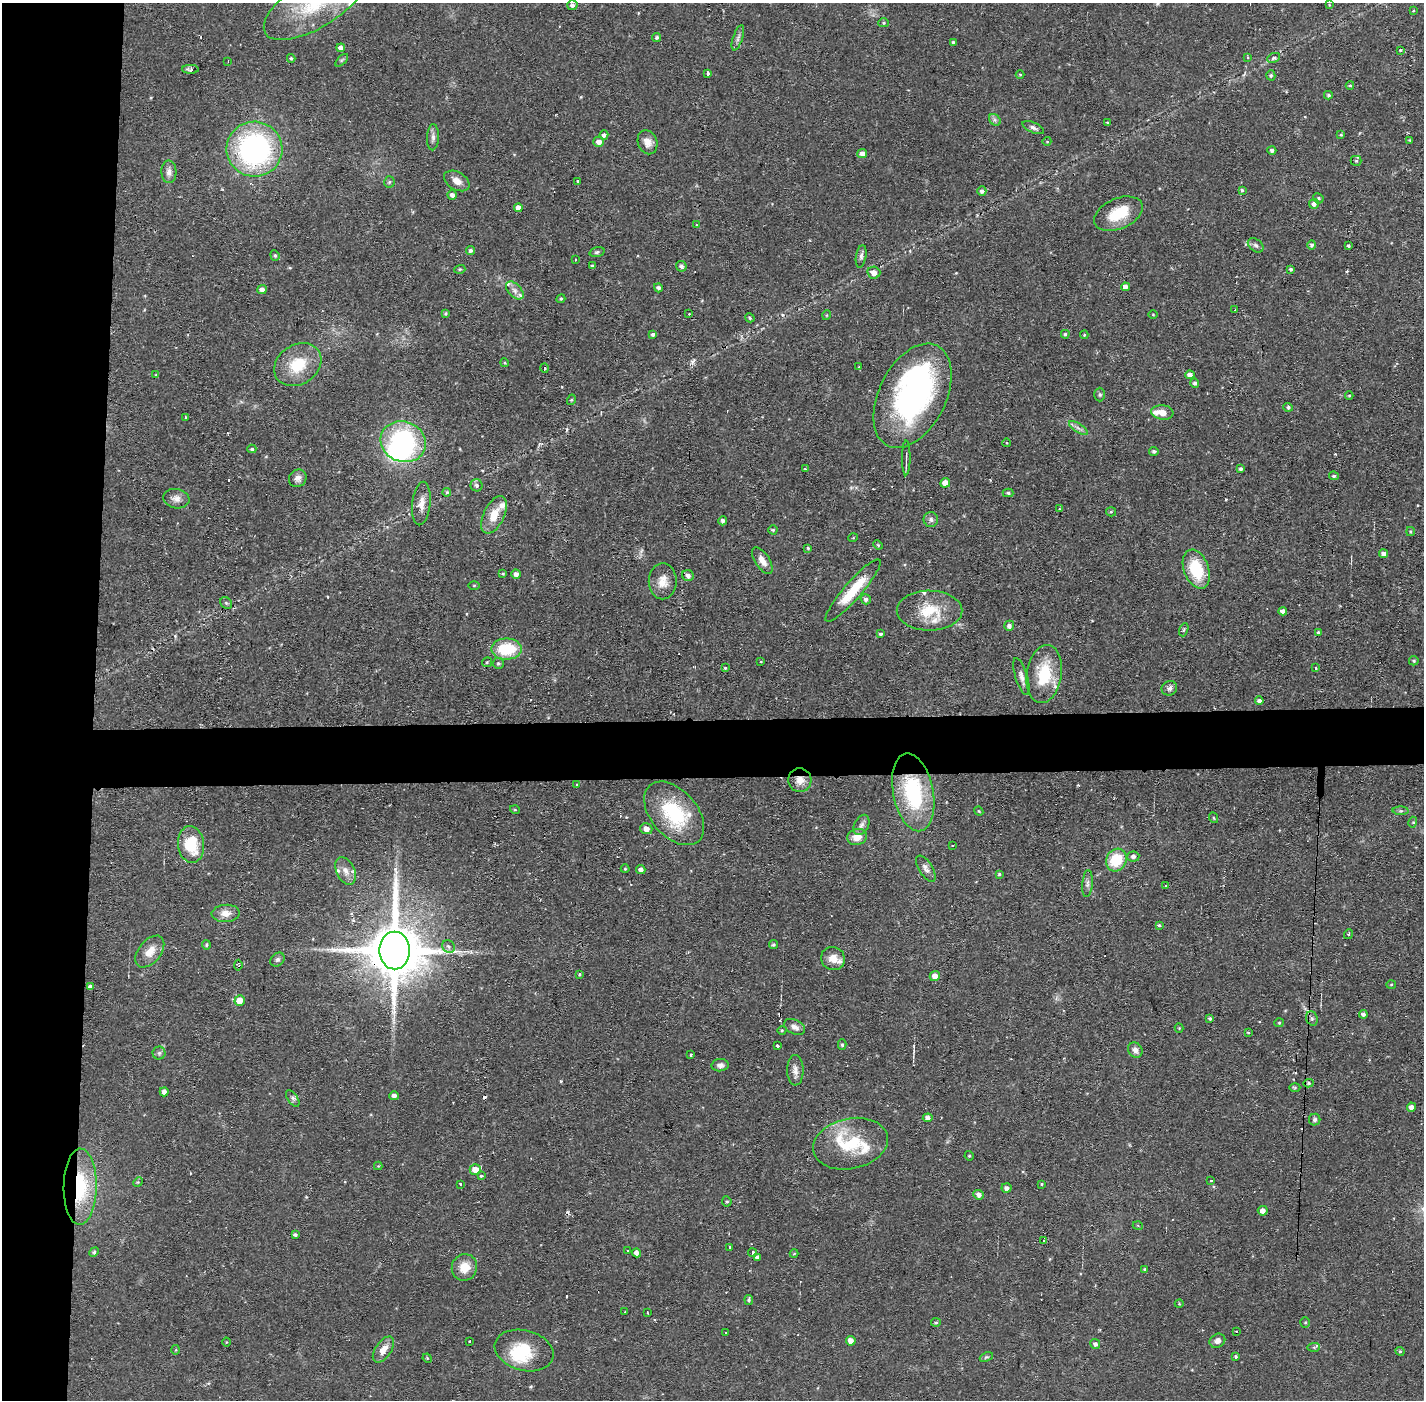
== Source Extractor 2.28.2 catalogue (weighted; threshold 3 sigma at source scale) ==
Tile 4 of 3 x 3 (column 1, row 2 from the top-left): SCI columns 1-1422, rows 1451-2848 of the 4267 x 4299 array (HDU 1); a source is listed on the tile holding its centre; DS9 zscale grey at full resolution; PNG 1426 x 1402 px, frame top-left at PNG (2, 3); each listed source drawn as its Kron ellipse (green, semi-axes under 4 px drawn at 4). Shown black and unused: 10% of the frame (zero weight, under 2 of 3 exposures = <1% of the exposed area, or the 3 px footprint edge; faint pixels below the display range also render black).
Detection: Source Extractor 2.28.2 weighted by HDU 2 'WHT'; one run over the whole footprint, this tile lists its part. Background 0.0567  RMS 0.0058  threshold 0.0261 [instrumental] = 3 sigma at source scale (4.5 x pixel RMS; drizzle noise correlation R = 1.50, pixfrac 1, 0.05/0.05 arcsec/px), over >= 5 px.
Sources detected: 276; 4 inside a brighter object's white glare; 8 cosmic-ray / hot-pixel residue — neither listed nor drawn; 13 inside a brighter listed object's ellipse — not listed separately; the other 251 listed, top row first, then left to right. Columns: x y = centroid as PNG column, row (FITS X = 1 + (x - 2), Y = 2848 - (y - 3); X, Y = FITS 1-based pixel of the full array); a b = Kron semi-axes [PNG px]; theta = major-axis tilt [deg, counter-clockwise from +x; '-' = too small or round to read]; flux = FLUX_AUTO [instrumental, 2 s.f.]
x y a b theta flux
315 4 57 24 31 45
572 5 5 5 - 1.8
1329 5 4 3 - 0.44
1414 11 3 3 - 1.4
884 23 5 4 - 0.81
657 37 5 4 - 1.3
738 38 13 5 71 2
953 42 3 3 - 0.73
341 48 4 4 - 2.7
1400 50 4 3 - 0.7
291 58 4 3 - 0.88
1247 58 3 3 - 0.72
1274 58 6 4 25 1.2
342 60 8 4 44 0.92
228 61 3 2 - 0.61
190 69 8 4 -1 1.8
707 73 4 3 - 2.2
1020 74 4 3 - 0.46
1271 75 5 4 - 0.96
1350 85 4 4 - 0.66
1328 95 4 4 - 0.85
995 120 6 5 - 1.4
1107 122 3 3 - 0.66
1033 127 11 5 -24 1.9
604 135 5 4 - 1.7
1341 135 4 3 - 0.63
433 137 13 6 87 2.4
1410 140 4 3 - 0.62
1047 141 4 3 - 0.45
599 142 5 5 - 3.5
647 142 12 9 -69 4.4
254 149 28 27 - 130
1272 150 4 4 - 1.6
862 154 5 4 - 3.5
1356 161 5 5 - 0.87
169 172 11 7 -87 3.4
457 181 14 8 -30 4.9
578 181 3 2 - 0.66
389 182 6 5 - 1.1
1242 190 4 3 - 0.8
982 191 5 4 - 1.6
452 195 4 4 - 2.3
1318 198 5 5 - 1.1
1314 204 5 5 - 2.3
518 208 4 4 - 3.1
1118 214 25 15 23 18
696 225 3 3 - 0.52
1256 245 9 6 -38 1.7
1312 245 4 4 - 1.3
1349 246 3 3 - 2.3
470 250 4 4 - 1.4
597 252 7 4 16 1.2
275 255 5 4 - 0.88
861 256 11 5 80 1.8
575 260 3 2 - 0.94
592 266 4 3 - 0.87
681 266 5 5 - 1.5
460 269 5 3 - 0.58
1291 269 3 3 - 0.92
874 273 6 6 - 3.9
1125 287 4 4 - 2.9
658 288 4 4 - 1.5
262 289 5 4 - 2.4
515 290 11 6 -46 2.9
561 299 4 4 - 0.7
1235 310 3 2 - 1.1
445 313 4 4 - 0.83
689 314 3 2 - 0.55
827 315 5 3 - 0.52
1153 315 4 3 - 0.48
750 318 5 4 - 0.89
653 334 4 4 - 1.2
1065 334 4 4 - 0.98
1084 335 4 4 - 0.57
505 363 4 3 - 0.63
298 365 25 19 34 21
859 367 3 2 - 0.55
544 368 5 3 - 1.5
156 375 4 4 - 0.56
1190 375 5 4 - 2.9
1195 383 5 4 - 1.4
1100 395 7 5 90 1
1349 395 4 3 - 0.55
912 396 56 33 64 140
571 400 5 3 - 0.66
1288 407 5 4 - 1.2
1162 412 11 7 -7 5.8
185 417 3 3 - 1.3
1078 428 11 4 -33 2.1
403 442 23 20 -21 74
1007 443 4 3 - 0.46
252 449 4 4 - 0.95
1154 451 4 4 - 1.1
906 458 17 3 89 2
805 469 3 3 - 0.61
1241 469 4 3 - 1.4
1334 476 5 4 - 1
298 478 9 8 - 2.9
945 483 5 4 - 5
477 485 6 6 - 1.6
447 492 4 4 - 0.73
1008 493 5 4 - 1.1
176 499 13 9 -9 3.9
421 503 22 9 84 5.9
1059 509 3 3 - 0.58
1111 512 5 4 - 0.75
494 515 20 10 64 10
931 519 7 7 - 1.8
723 521 4 4 - 1.6
773 530 4 4 - 0.75
1410 531 4 3 - 0.69
853 538 4 3 - 0.4
878 545 5 4 - 0.65
808 548 3 3 - 0.75
1384 554 4 4 - 2.4
762 561 15 7 -57 4.6
1196 569 20 12 -70 25
503 574 4 3 - 0.74
516 574 4 4 - 2.4
688 576 6 5 - 2.5
663 581 18 14 90 7.5
474 585 5 3 - 0.61
853 590 40 9 49 21
866 599 5 5 - 1.6
226 603 6 5 - 1
929 611 33 20 0 20
1283 611 4 4 - 2.4
1009 626 5 5 - 2.1
1184 630 7 4 70 0.9
1318 632 4 4 - 1.1
880 634 3 3 - 1.1
506 649 15 10 -1 26
1414 661 5 4 - 0.82
487 662 5 5 - 0.82
761 662 2 2 - 0.71
498 663 6 5 - 1.1
725 668 4 3 - 0.51
1315 668 3 3 - 1.3
1044 674 29 17 81 27
1021 676 19 6 -73 3.2
1169 688 8 7 - 2.1
1259 701 4 4 - 2
800 780 12 11 - 5.8
576 785 3 2 - 0.69
913 792 39 20 -79 53
515 810 5 3 - 0.5
979 811 5 4 - 0.6
1401 811 8 4 -1 1.2
674 813 37 23 -49 41
1214 818 5 3 - 0.55
1413 822 5 3 - 0.71
861 825 11 7 63 2.5
646 829 6 5 - 3.3
857 837 10 8 16 6.7
191 844 18 13 -83 22
953 846 3 2 - 0.67
1133 856 6 5 - 1.8
1116 860 11 10 - 19
625 869 4 4 - 0.6
641 869 5 4 - 2.4
926 869 15 7 -58 3
346 871 15 9 -65 4.9
999 874 4 4 - 0.78
1087 884 13 5 86 2.4
1166 886 4 3 - 0.61
226 913 14 8 3 5.1
1159 925 4 4 - 0.97
1349 934 5 3 - 0.57
206 945 5 4 - 0.82
773 945 4 4 - 0.93
448 946 7 6 - 1.2
395 950 19 15 -90 4500
150 951 18 11 51 7.7
833 959 12 11 - 5.8
277 960 8 6 44 1.6
238 965 5 3 - 1.1
580 974 3 3 - 1.3
935 976 5 5 - 3.6
1391 984 5 3 - 0.58
90 987 4 4 - 2.2
240 1000 5 5 - 7.4
1363 1014 4 4 - 1.7
1210 1018 4 4 - 0.94
1312 1018 7 5 -69 1.4
1279 1023 5 4 - 0.67
794 1027 11 7 -25 3.2
1179 1028 4 4 - 0.52
782 1030 4 3 - 0.52
1248 1033 4 3 - 0.64
842 1045 5 4 - 1.1
777 1046 3 3 - 1.3
1135 1050 8 6 -56 2.9
159 1053 6 6 - 1.3
691 1055 3 2 - 0.53
720 1065 8 6 5 2.3
795 1070 15 8 -89 3.7
1309 1083 5 4 - 0.87
1295 1087 5 3 - 0.73
164 1092 4 4 - 2.7
394 1096 4 4 - 2.2
293 1098 9 5 -55 1.5
1411 1107 4 4 - 2.9
928 1118 5 4 - 2.4
1315 1120 6 5 - 1.4
850 1144 38 25 12 30
969 1156 5 4 - 0.75
378 1166 4 4 - 0.51
475 1170 5 5 - 6.2
481 1175 3 3 - 2.3
1211 1181 3 2 - 0.93
138 1182 5 4 - 0.63
461 1184 3 3 - 1.2
1042 1184 3 3 - 0.57
80 1187 38 16 89 41
1006 1188 5 4 - 2.1
979 1195 5 5 - 2.5
727 1201 5 5 - 0.9
1263 1211 5 5 - 3.2
1138 1226 5 3 - 0.5
295 1235 4 3 - 1.3
1044 1240 3 3 - 1
729 1248 3 3 - 1.1
628 1250 4 2 - 0.63
94 1252 5 4 - 1.2
637 1253 4 4 - 3.2
752 1253 4 3 - 1.6
794 1254 4 3 - 0.51
757 1257 4 4 - 1.7
464 1267 13 12 - 9.4
1145 1269 3 3 - 0.61
749 1300 5 4 - 1.3
1179 1304 4 3 - 0.45
625 1312 2 2 - 0.47
647 1312 3 2 - 0.66
936 1322 5 4 - 0.78
1305 1323 5 4 - 0.74
1236 1331 2 2 - 0.66
725 1333 3 2 - 1.1
470 1341 3 2 - 0.64
851 1341 5 5 - 3.8
1217 1341 8 6 32 2.8
226 1342 4 3 - 0.43
1095 1344 5 5 - 1.8
1314 1347 6 4 3 0.84
176 1350 5 3 - 0.56
383 1350 15 8 55 6.3
524 1350 30 20 -15 24
1400 1351 5 4 - 0.73
986 1357 7 4 24 0.93
1235 1357 3 3 - 3.8
427 1358 5 4 - 0.51
Overlapping masked pixels (flux is a lower limit): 4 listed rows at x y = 912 396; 800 780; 395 950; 80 1187
Isophote crosses this tile's border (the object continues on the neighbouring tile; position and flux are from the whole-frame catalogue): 1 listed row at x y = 315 4